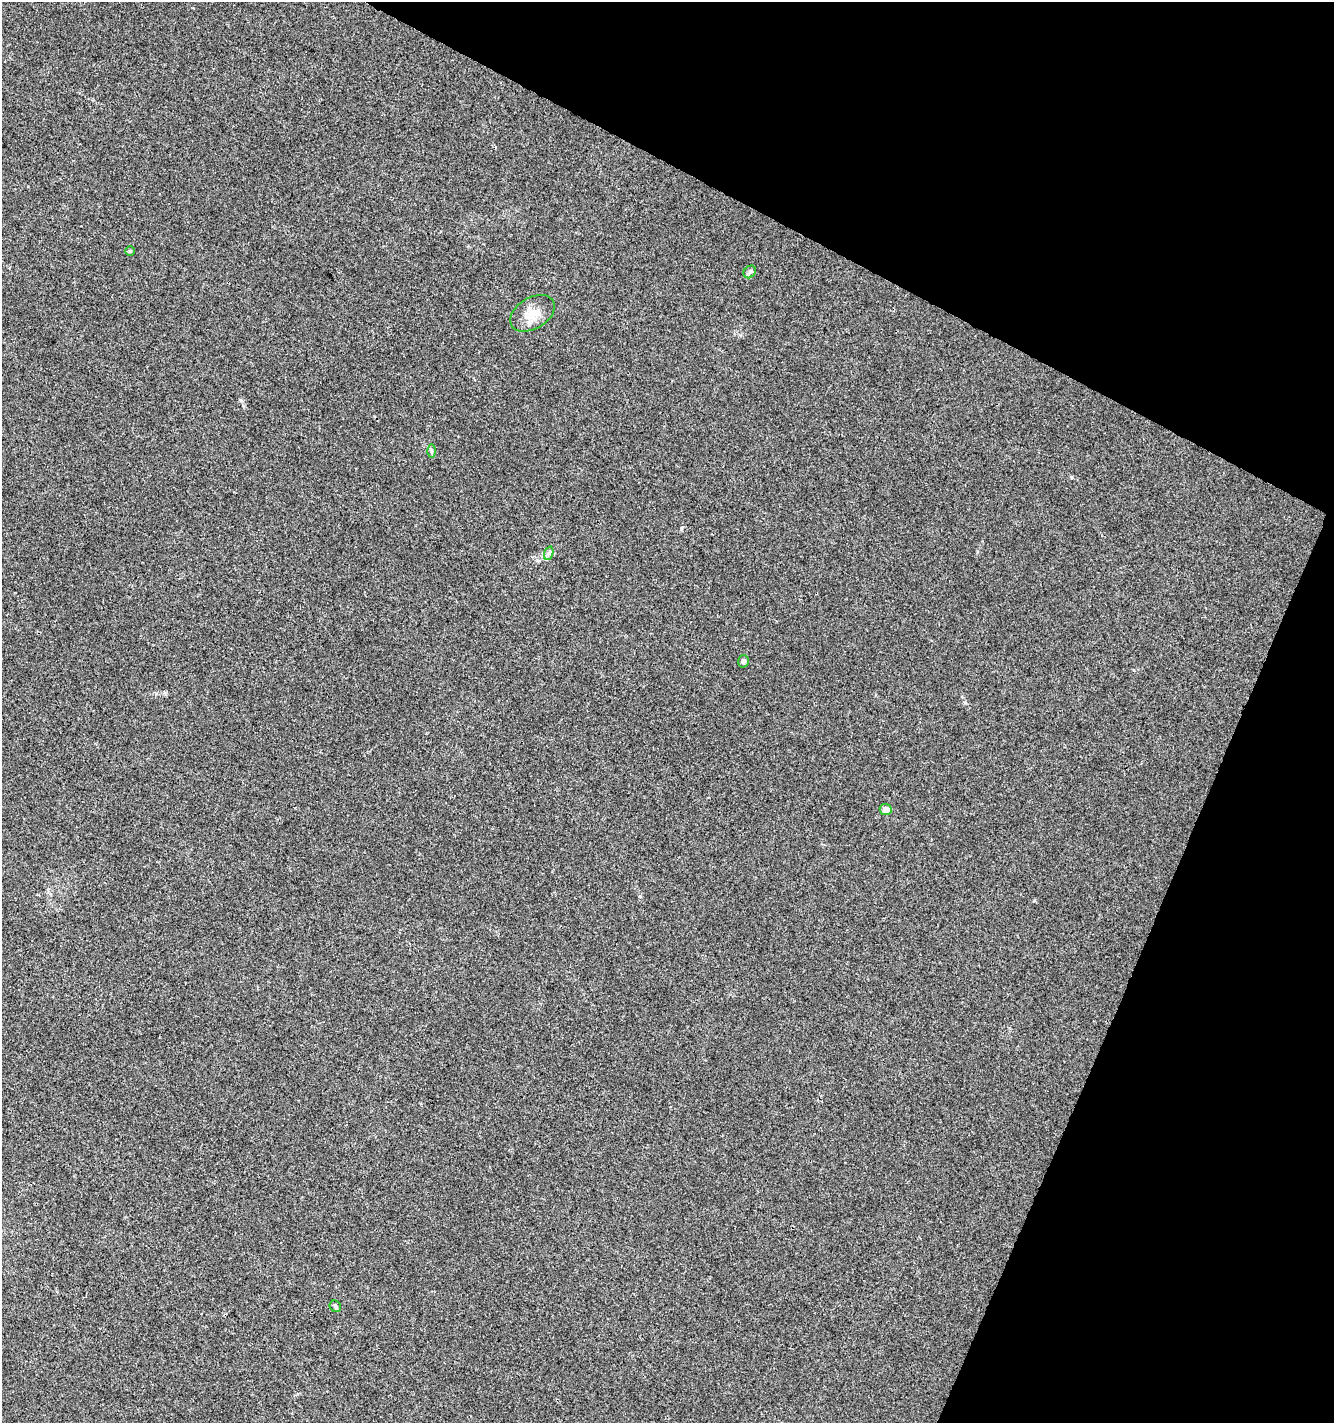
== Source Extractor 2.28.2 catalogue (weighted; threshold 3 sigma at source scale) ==
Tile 8 of 4 x 4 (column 4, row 2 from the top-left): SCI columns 4200-5531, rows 2849-4269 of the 5801 x 5691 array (HDU 1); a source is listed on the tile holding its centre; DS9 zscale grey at full resolution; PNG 1336 x 1425 px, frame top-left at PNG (2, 2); each listed source drawn as its Kron ellipse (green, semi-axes under 4 px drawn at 4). Shown black and unused: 23% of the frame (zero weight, under 3 of 4 exposures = <1% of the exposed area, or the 3 px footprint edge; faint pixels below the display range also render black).
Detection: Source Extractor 2.28.2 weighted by HDU 2 'WHT'; one run over the whole footprint, this tile lists its part. Background 0.00456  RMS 0.0031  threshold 0.0139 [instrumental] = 3 sigma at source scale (4.5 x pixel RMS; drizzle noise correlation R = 1.50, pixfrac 1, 0.0396/0.0396 arcsec/px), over >= 5 px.
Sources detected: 8; all 8 listed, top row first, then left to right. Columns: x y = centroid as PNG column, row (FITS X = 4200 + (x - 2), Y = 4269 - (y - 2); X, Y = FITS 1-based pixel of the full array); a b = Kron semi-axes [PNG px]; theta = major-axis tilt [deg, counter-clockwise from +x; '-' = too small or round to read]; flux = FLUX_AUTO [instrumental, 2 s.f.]
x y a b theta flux
130 251 4 4 - 0.33
750 272 7 5 46 0.6
533 313 24 15 31 4.9
432 451 6 4 -89 0.51
549 553 7 4 71 0.72
743 661 6 5 - 0.66
886 809 6 5 - 1.8
335 1306 6 5 - 0.56